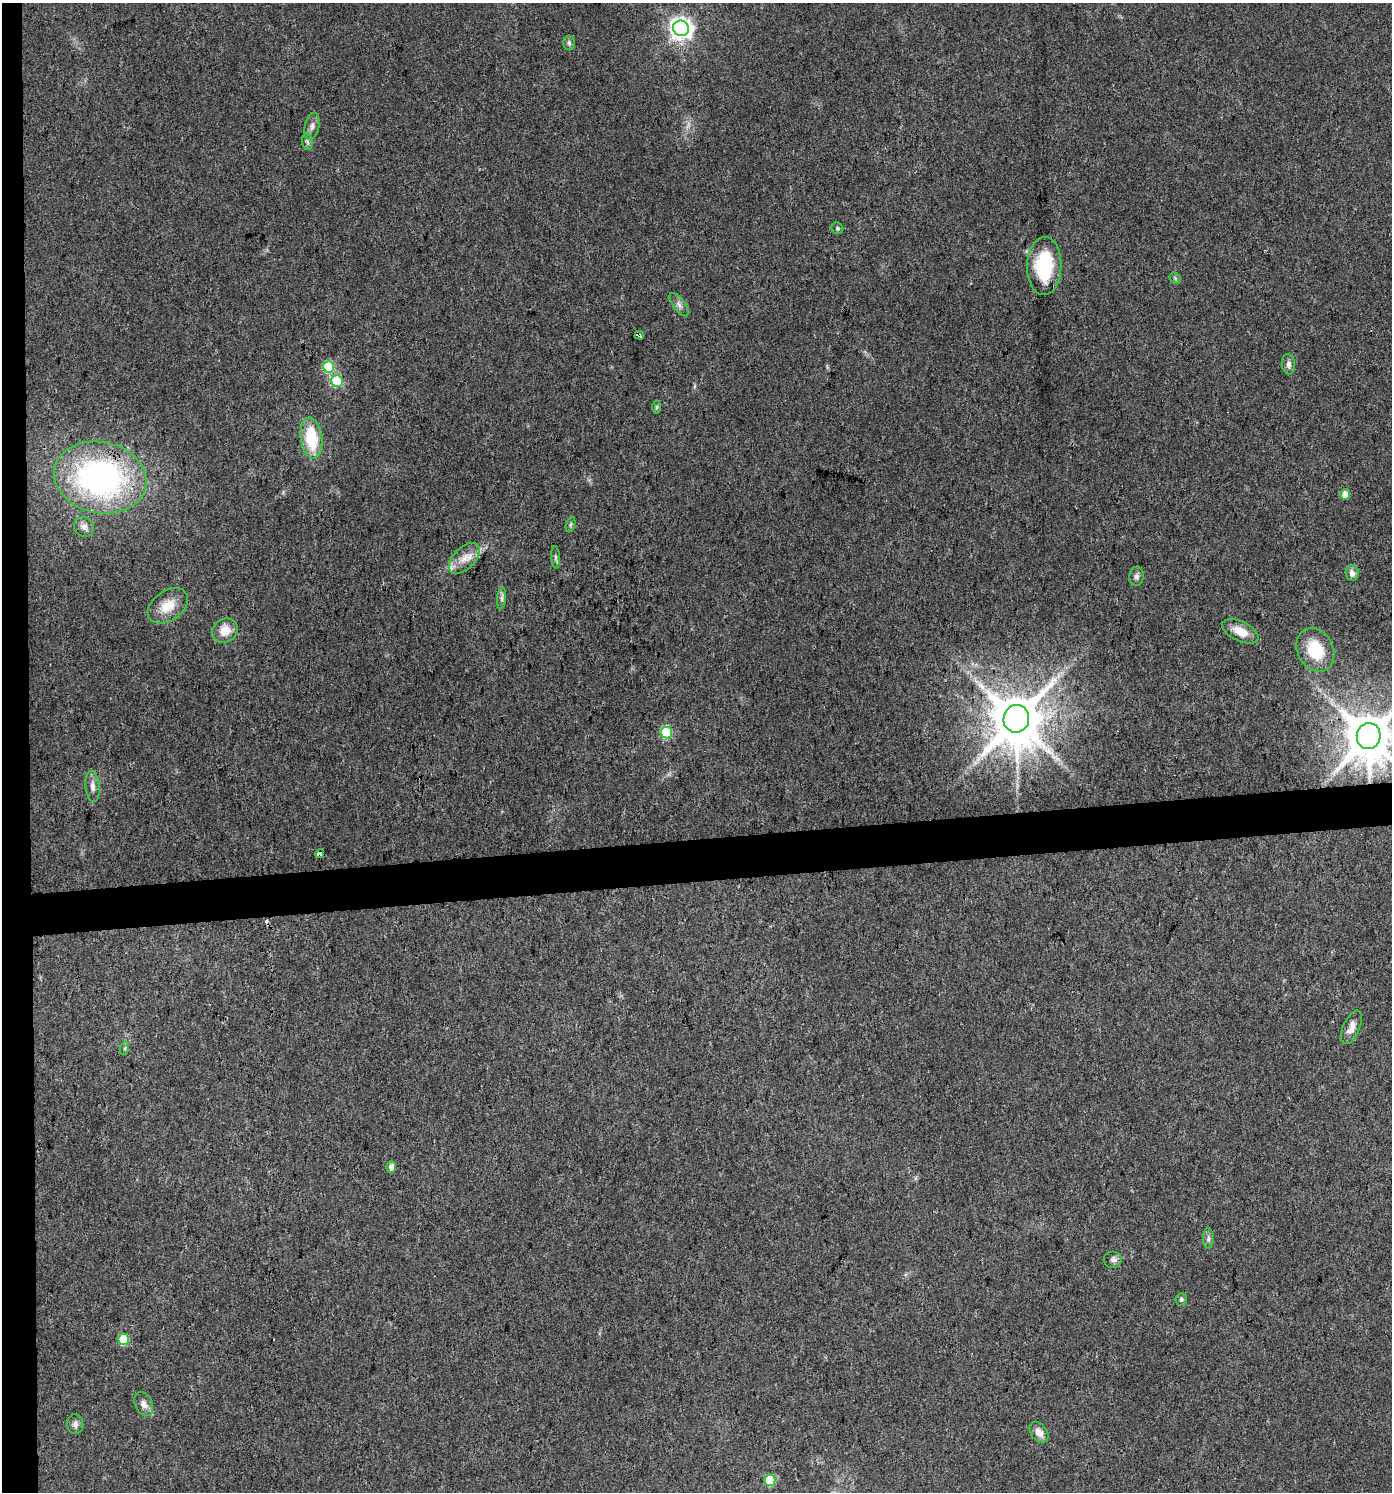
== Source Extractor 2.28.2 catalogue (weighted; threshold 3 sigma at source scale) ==
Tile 4 of 3 x 3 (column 1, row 2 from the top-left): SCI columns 45-1434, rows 1492-2981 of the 4218 x 4472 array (HDU 1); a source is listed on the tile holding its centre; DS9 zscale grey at full resolution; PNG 1394 x 1494 px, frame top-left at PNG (2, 3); each listed source drawn as its Kron ellipse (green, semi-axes under 4 px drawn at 4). Shown black and unused: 5% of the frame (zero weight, under 3 of 4 exposures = <1% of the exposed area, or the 3 px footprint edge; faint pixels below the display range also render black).
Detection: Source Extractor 2.28.2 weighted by HDU 2 'WHT'; one run over the whole footprint, this tile lists its part. Background 0.0306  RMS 0.0039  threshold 0.0176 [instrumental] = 3 sigma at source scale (4.5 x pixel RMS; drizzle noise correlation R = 1.50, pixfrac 1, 0.0396/0.0396 arcsec/px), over >= 5 px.
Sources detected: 44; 1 cosmic-ray / hot-pixel residue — neither listed nor drawn; the other 43 listed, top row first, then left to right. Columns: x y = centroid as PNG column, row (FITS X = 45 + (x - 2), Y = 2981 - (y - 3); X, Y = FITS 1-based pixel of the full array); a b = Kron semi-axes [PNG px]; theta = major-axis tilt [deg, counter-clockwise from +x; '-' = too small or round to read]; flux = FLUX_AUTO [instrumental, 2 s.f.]
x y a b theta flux
681 28 8 7 - 260
569 43 7 6 - 0.87
312 126 14 7 79 2
307 141 8 5 -83 1
837 228 6 5 - 0.73
1044 266 29 17 89 23
1175 278 6 5 - 0.64
679 305 14 6 -52 1.7
639 335 5 3 - 24
1288 364 10 6 -84 1.9
329 367 6 5 - 24
337 381 6 5 - 25
656 407 7 4 -90 0.55
311 438 20 10 -82 18
100 477 47 35 -12 110
1345 495 5 5 - 5.8
570 525 8 3 71 0.57
84 527 10 9 - 2
556 557 11 4 -86 1
464 558 19 10 45 5.2
1352 573 8 6 -80 2.3
1136 576 10 7 85 1.4
502 598 11 4 86 1.1
168 606 22 14 35 8.1
225 631 13 11 35 5.5
1240 631 19 9 -26 5.8
1315 650 23 18 -62 16
1016 719 14 13 - 2400
666 733 6 6 - 27
1369 736 13 12 - 2100
93 786 15 7 -84 2.4
319 854 4 4 - 26
1351 1027 18 8 66 3.2
125 1048 6 4 72 0.61
391 1167 6 5 - 2.1
1208 1238 10 5 -90 1.2
1113 1259 9 8 - 1.6
1181 1300 6 6 - 0.92
123 1339 5 5 - 17
144 1404 12 8 -64 2.4
75 1424 10 8 -82 1.6
1039 1432 12 8 -52 2.9
770 1480 5 5 - 17
Overlapping masked pixels (flux is a lower limit): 4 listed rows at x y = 639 335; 100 477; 1016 719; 319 854
Isophote crosses this tile's border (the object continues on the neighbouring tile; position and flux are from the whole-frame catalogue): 1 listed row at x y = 1369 736